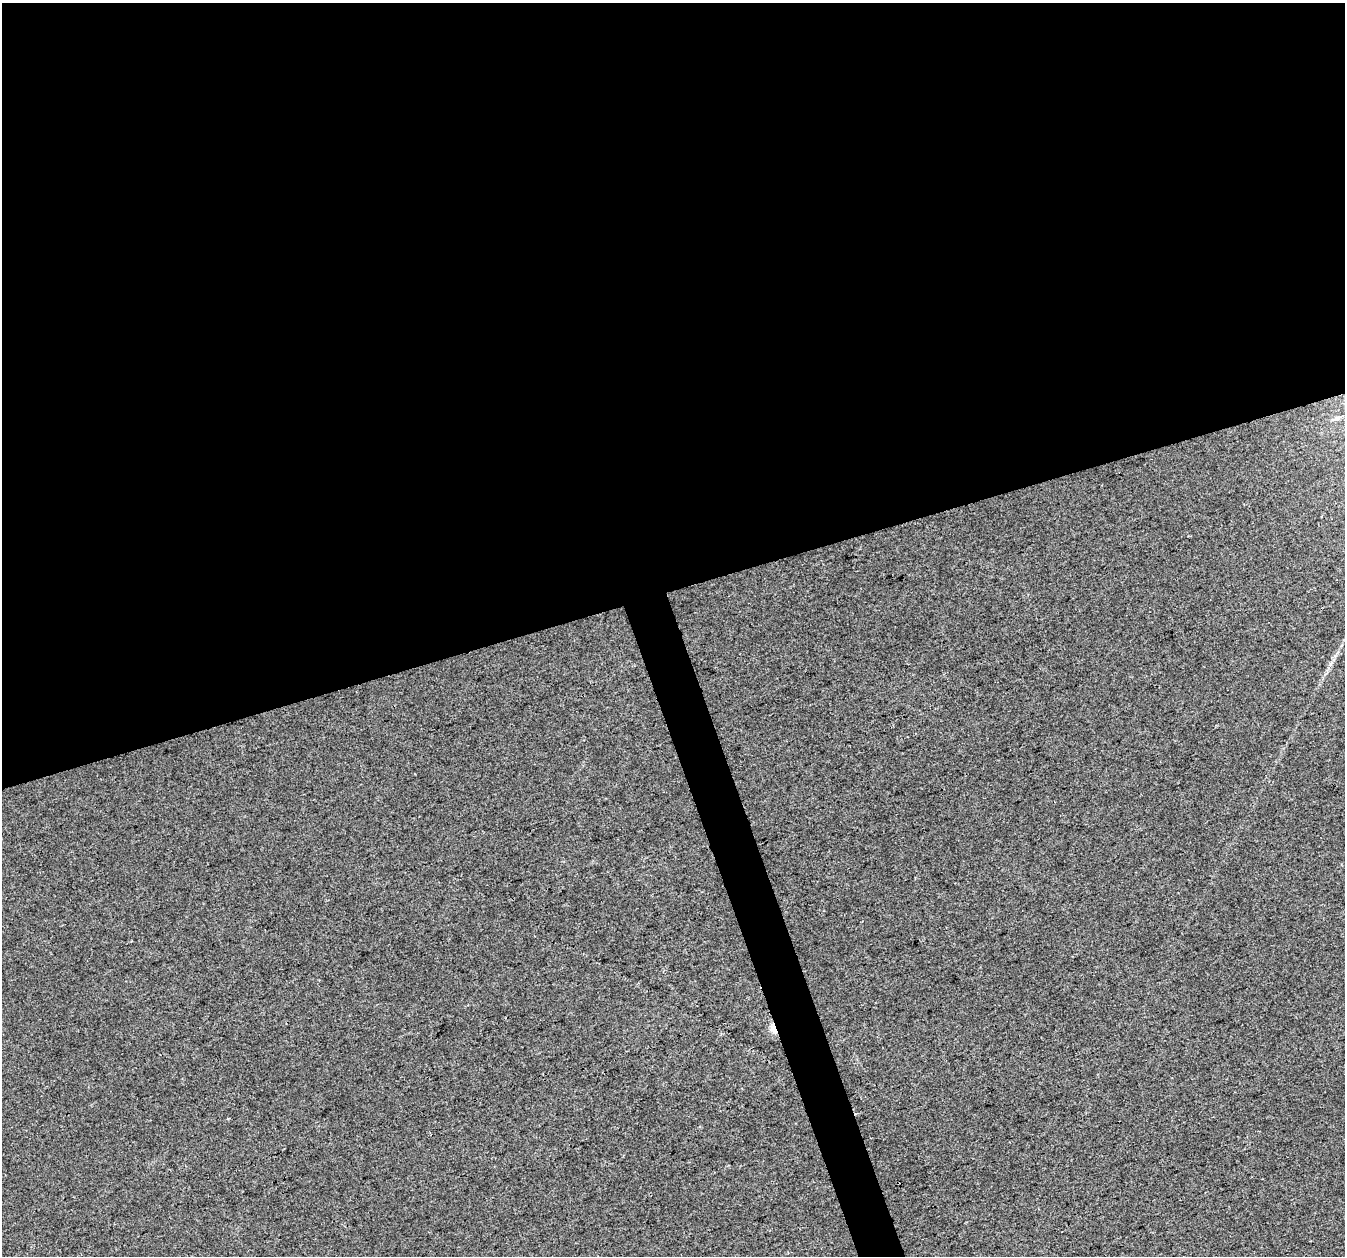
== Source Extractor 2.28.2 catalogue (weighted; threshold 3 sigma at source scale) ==
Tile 2 of 4 x 4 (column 2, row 1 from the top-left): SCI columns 1346-2688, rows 3879-5132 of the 5373 x 5196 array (HDU 1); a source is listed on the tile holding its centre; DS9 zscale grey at full resolution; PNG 1347 x 1258 px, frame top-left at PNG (2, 3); no overlay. Shown black and unused: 49% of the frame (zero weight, under 3 of 4 exposures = <1% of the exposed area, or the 3 px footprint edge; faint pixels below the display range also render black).
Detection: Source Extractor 2.28.2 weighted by HDU 2 'WHT'; one run over the whole footprint, this tile lists its part. Background 0.00625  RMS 0.0038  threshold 0.017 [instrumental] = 3 sigma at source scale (4.5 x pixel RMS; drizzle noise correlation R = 1.50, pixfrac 1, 0.0396/0.0396 arcsec/px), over >= 5 px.
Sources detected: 3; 1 cosmic-ray / hot-pixel residue — not listed; the other 2 listed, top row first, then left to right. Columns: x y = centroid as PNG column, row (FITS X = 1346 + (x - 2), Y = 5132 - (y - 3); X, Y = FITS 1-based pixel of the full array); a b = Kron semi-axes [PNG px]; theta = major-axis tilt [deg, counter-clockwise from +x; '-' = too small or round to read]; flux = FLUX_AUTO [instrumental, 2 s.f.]
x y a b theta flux
1337 418 21 9 20 6.1
773 1028 14 6 -66 3.2
Overlapping masked pixels (flux is a lower limit): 2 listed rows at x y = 1337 418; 773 1028
Isophote crosses this tile's border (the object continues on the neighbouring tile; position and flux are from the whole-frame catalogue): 1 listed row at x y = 1337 418